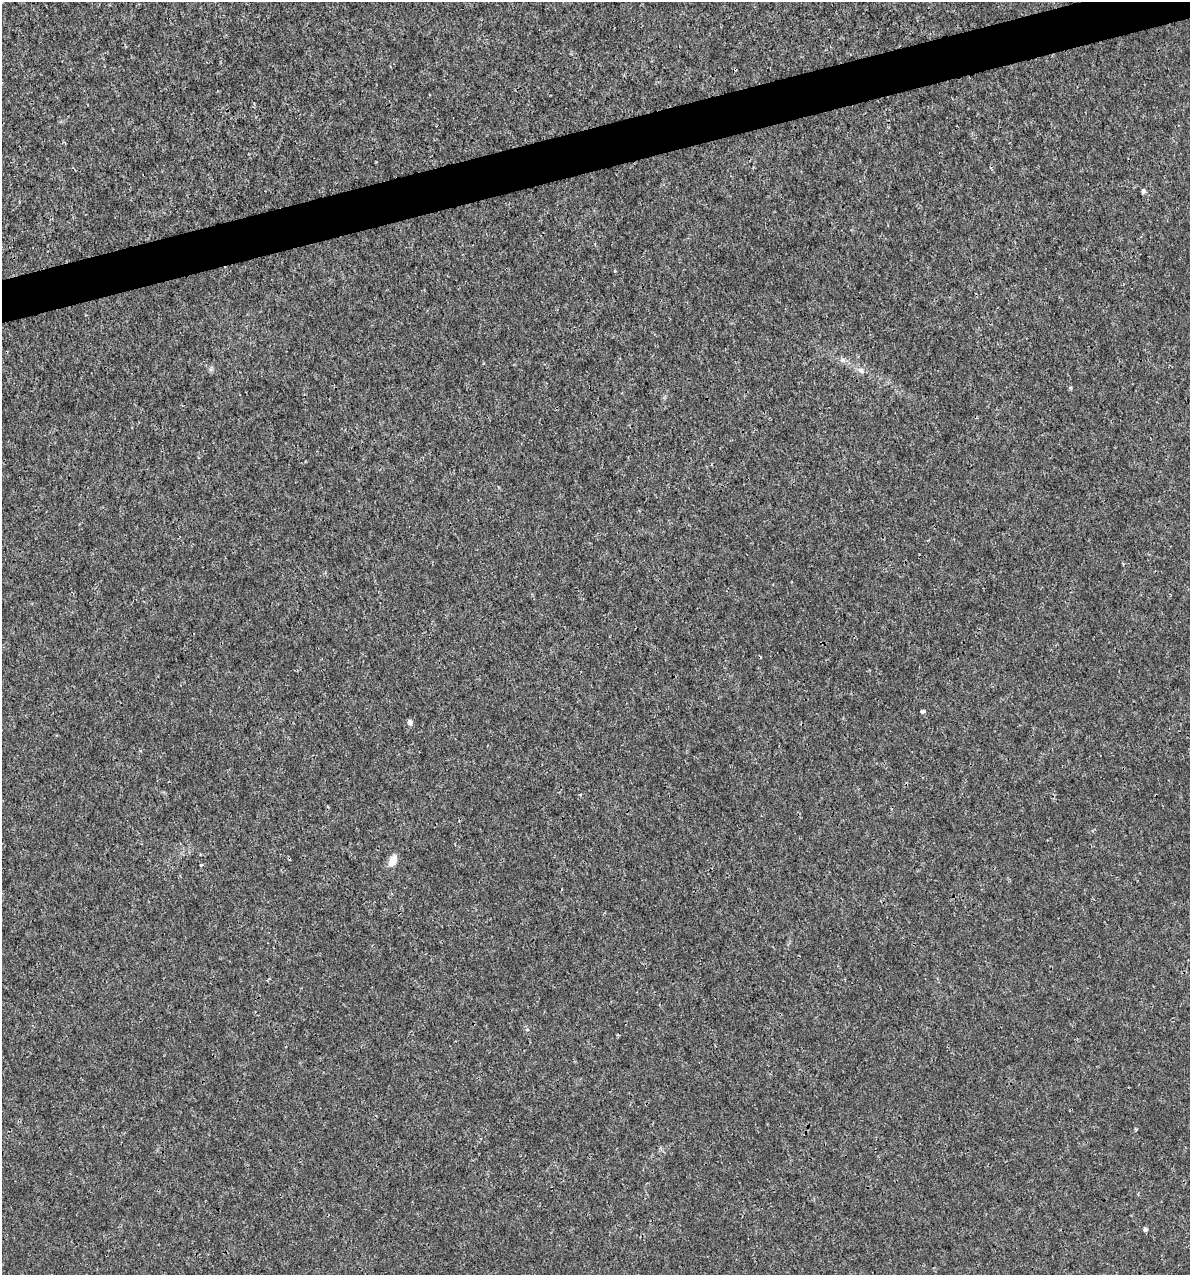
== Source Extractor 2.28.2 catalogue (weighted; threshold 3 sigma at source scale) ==
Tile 10 of 4 x 4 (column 2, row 3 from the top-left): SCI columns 1280-2467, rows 1274-2546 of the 4886 x 5091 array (HDU 1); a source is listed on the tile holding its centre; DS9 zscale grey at full resolution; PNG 1192 x 1277 px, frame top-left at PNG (2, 2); no overlay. Shown black and unused: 3% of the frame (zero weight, under 3 of 4 exposures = <1% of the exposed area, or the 3 px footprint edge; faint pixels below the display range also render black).
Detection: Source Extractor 2.28.2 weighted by HDU 2 'WHT'; one run over the whole footprint, this tile lists its part. Background 3.56e-04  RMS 8.5e-04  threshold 0.00384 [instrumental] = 3 sigma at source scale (4.5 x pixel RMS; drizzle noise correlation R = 1.50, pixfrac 1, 0.0396/0.0396 arcsec/px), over >= 5 px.
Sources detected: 8; all 8 listed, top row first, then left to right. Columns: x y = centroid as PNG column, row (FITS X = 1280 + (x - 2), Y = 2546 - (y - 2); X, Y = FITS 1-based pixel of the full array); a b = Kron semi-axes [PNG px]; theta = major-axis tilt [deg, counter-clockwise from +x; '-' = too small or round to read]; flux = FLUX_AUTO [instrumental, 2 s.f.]
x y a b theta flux
1143 191 4 4 - 0.31
843 360 6 5 - 0.19
861 370 10 7 -38 0.34
922 711 4 4 - 0.56
410 722 5 5 - 0.52
393 860 10 6 66 1.2
201 865 3 3 - 0.13
1145 1229 4 4 - 0.31